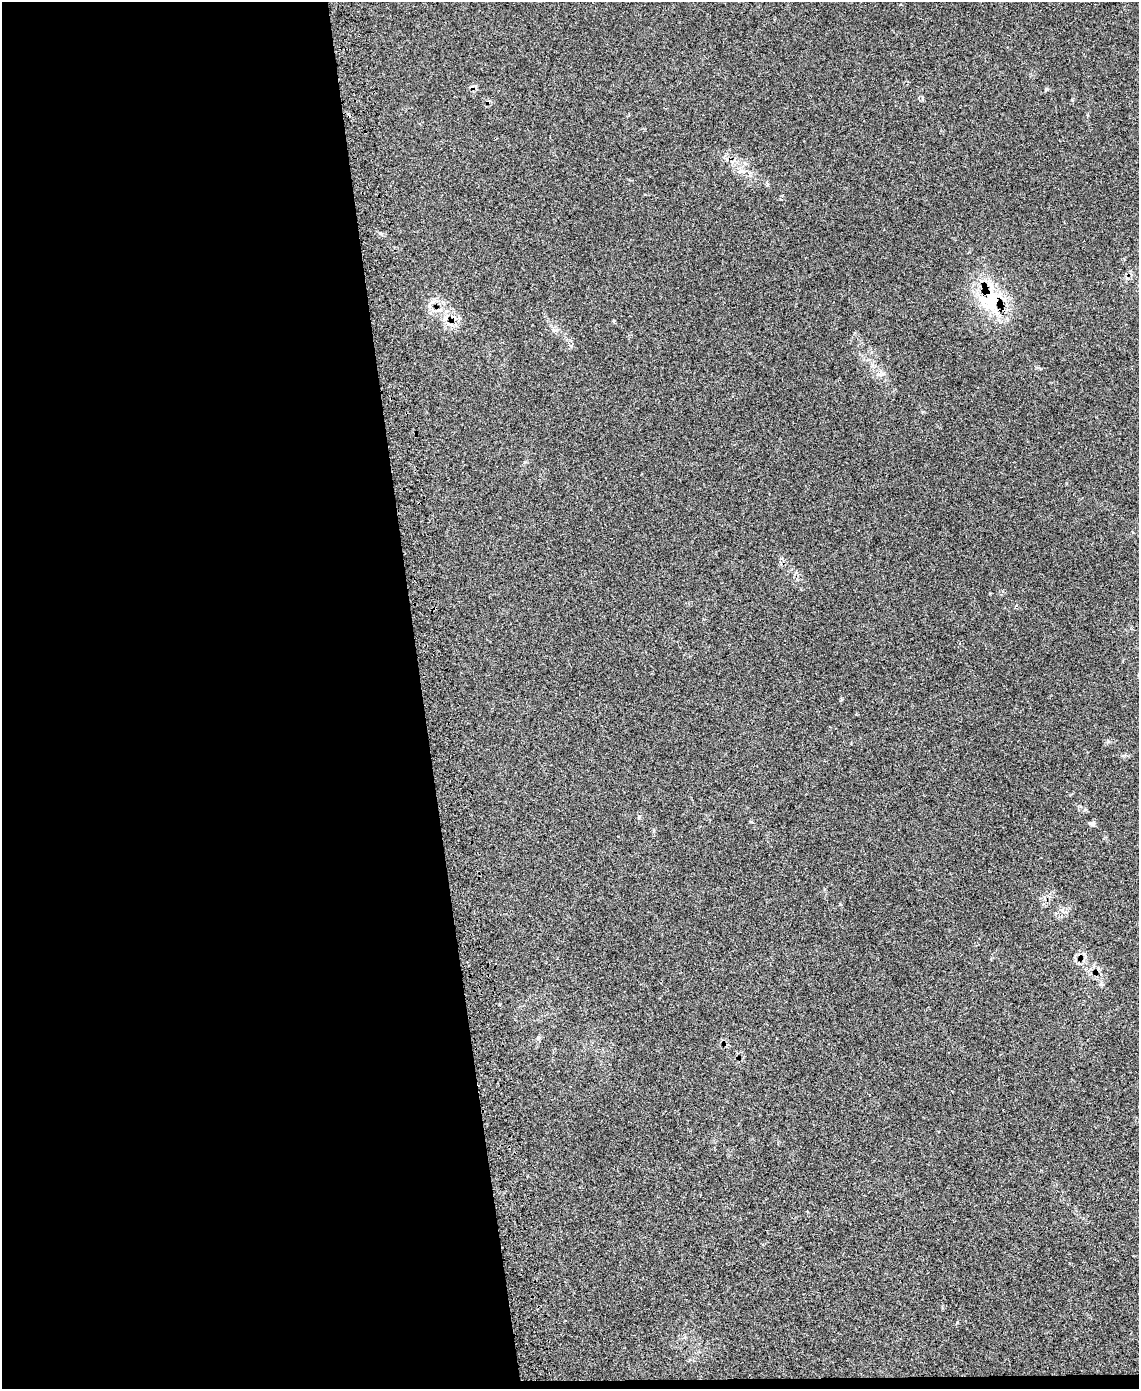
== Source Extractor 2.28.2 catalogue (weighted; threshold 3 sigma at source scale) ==
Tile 9 of 4 x 3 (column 1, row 3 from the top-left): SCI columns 14-1150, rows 290-1676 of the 4618 x 4597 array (HDU 1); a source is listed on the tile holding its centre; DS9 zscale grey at full resolution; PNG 1141 x 1391 px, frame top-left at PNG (2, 2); no overlay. Shown black and unused: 38% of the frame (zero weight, under 3 of 4 exposures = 5% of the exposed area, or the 3 px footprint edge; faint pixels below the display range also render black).
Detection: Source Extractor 2.28.2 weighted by HDU 2 'WHT'; one run over the whole footprint, this tile lists its part. Background 0.065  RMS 0.0054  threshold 0.0245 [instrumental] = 3 sigma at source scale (4.5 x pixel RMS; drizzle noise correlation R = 1.50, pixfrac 1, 0.05/0.05 arcsec/px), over >= 5 px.
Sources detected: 5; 1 cosmic-ray / hot-pixel residue — not listed; the other 4 listed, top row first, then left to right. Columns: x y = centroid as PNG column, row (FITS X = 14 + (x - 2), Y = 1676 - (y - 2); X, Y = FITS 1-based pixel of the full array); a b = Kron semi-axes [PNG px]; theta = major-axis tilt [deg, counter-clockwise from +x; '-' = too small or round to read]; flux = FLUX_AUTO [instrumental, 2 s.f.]
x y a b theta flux
741 171 11 6 17 2.3
990 300 36 33 71 33
880 374 10 3 -21 1.2
1092 823 9 6 -9 1.4
Overlapping masked pixels (flux is a lower limit): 1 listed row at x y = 990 300